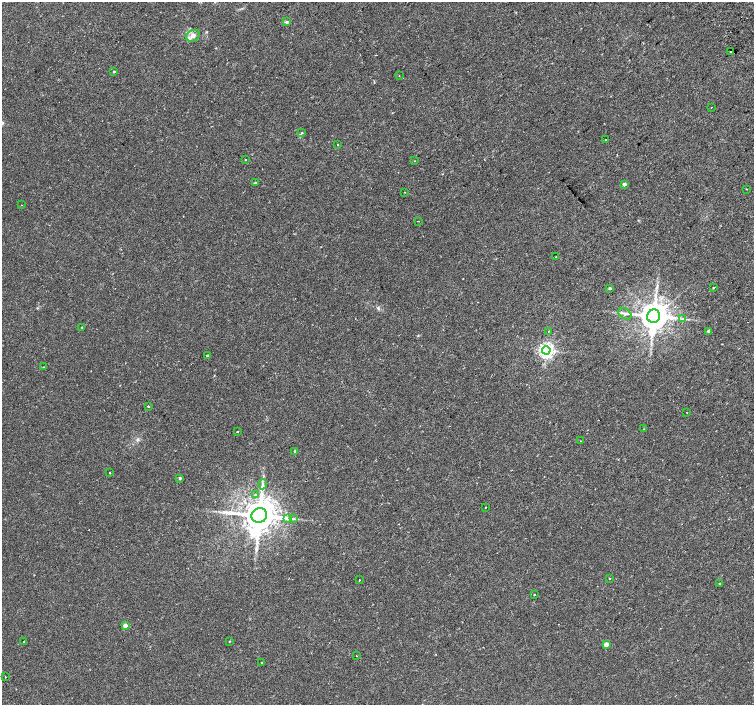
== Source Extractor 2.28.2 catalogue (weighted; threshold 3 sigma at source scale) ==
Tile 10 of 4 x 4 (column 2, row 3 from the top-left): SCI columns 1555-3057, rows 1658-3062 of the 6109 x 6061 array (HDU 1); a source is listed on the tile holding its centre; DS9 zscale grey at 2 x 2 block average (1 PNG px = mean of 2 x 2 image px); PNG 756 x 707 px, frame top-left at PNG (2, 2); each listed source drawn as its Kron ellipse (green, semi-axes under 4 px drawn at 4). Shown black and unused: <1% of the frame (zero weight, under 2 of 3 exposures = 3% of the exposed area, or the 3 px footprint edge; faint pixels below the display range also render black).
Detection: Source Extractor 2.28.2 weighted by HDU 2 'WHT'; one run over the whole footprint, this tile lists its part. Background 0.0152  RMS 0.0034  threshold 0.0152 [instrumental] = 3 sigma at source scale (4.5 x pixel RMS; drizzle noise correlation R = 1.50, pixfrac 1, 0.0396/0.0396 arcsec/px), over >= 5 px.
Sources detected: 58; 3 cosmic-ray / hot-pixel residue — neither listed nor drawn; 1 inside a brighter listed object's ellipse — not listed separately; the other 54 listed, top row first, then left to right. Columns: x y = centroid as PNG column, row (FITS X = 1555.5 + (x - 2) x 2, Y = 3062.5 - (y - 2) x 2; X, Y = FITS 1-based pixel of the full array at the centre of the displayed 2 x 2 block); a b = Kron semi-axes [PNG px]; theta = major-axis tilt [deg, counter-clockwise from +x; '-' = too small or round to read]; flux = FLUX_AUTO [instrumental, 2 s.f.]
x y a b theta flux
287 22 3 3 - 0.85
193 36 7 5 30 3.1
731 52 2 2 - 0.71
114 71 2 2 - 0.6
399 75 2 2 - 0.27
711 107 2 2 - 0.33
302 133 3 2 - 0.98
606 139 2 2 - 0.56
338 145 2 2 - 0.91
246 160 2 2 - 0.89
414 161 2 2 - 0.36
255 183 3 3 - 0.89
624 184 2 2 - 3.9
746 189 2 2 - 0.51
404 192 2 2 - 0.38
21 205 2 2 - 0.41
418 221 2 2 - 0.26
556 257 3 2 - 0.56
714 287 2 2 - 0.86
610 288 3 2 - 1.5
625 314 7 5 -36 2.5
654 316 7 6 - 1600
682 319 4 3 - 0.99
82 327 2 2 - 0.36
549 331 2 2 - 0.39
709 331 3 2 - 3.6
546 350 4 4 - 280
207 355 2 2 - 10
43 367 2 2 - 0.66
148 407 3 2 - 0.68
686 412 2 2 - 0.49
644 429 2 2 - 0.3
237 432 2 2 - 0.5
580 441 2 2 - 0.51
295 451 3 2 - 1.5
110 473 2 2 - 1.2
180 478 3 2 - 1.5
263 484 5 3 - 1.3
255 495 3 3 - 0.96
485 507 2 2 - 0.5
259 516 8 7 - 2100
288 518 4 3 - 1.5
294 519 4 2 - 0.81
609 579 2 2 - 0.89
360 580 2 2 - 0.37
719 583 2 2 - 0.64
534 594 2 2 - 0.66
125 625 3 3 - 5.2
24 641 2 2 - 1.1
229 641 2 2 - 0.45
606 644 3 2 - 9.6
356 656 2 2 - 0.41
262 662 2 2 - 0.39
5 677 2 2 - 0.57
Diffuse or blended objects may show on this block-average render without a row.